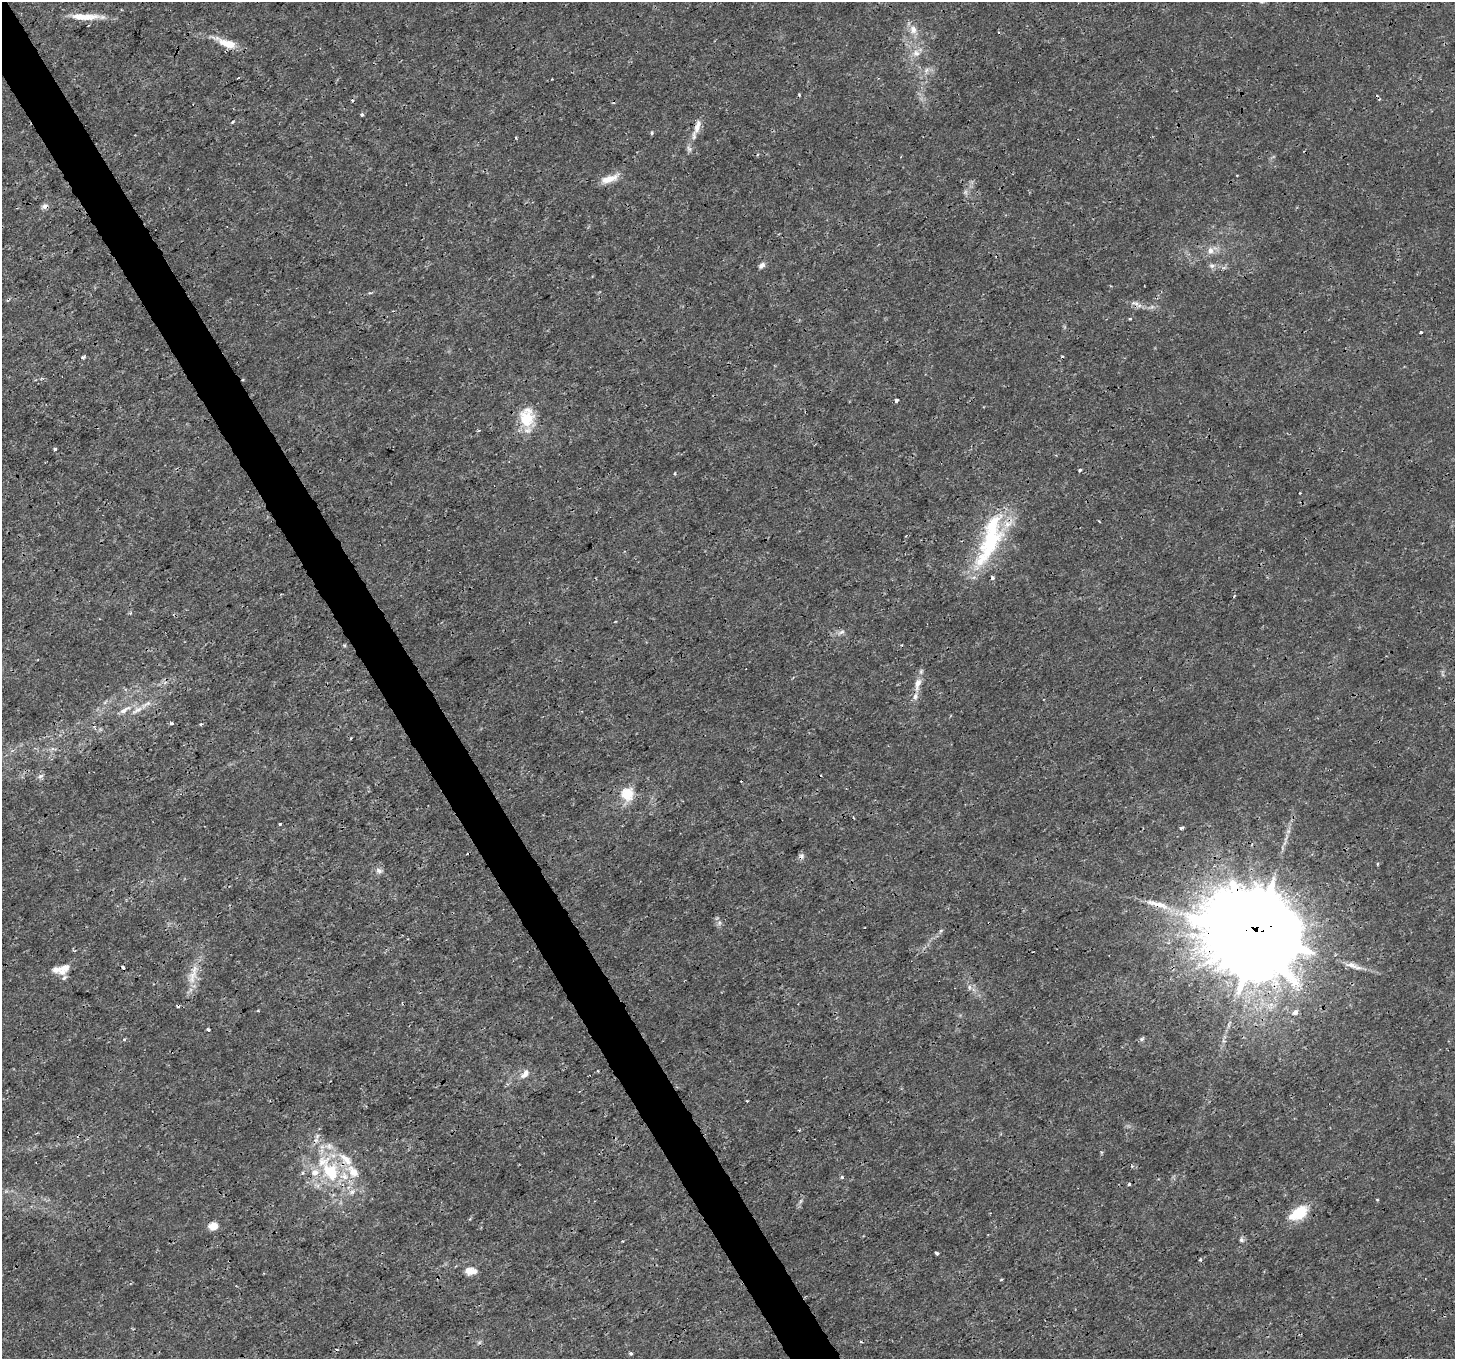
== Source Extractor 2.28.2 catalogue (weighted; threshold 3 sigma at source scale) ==
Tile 11 of 4 x 4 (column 3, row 3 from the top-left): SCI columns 2909-4361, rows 1530-2886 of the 5816 x 5711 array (HDU 1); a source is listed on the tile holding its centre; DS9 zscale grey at full resolution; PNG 1457 x 1361 px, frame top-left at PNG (2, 2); no overlay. Shown black and unused: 4% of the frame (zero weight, under 3 of 4 exposures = <1% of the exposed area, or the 3 px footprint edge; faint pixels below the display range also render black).
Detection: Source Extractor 2.28.2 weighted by HDU 2 'WHT'; one run over the whole footprint, this tile lists its part. Background 0.00181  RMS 7.9e-04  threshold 0.00358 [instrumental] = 3 sigma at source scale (4.5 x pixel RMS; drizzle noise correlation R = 1.50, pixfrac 1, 0.0396/0.0396 arcsec/px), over >= 5 px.
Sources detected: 93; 2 too faint to see at this stretch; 1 inside a brighter object's white glare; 10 cosmic-ray / hot-pixel residue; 1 long thin detection or spike segment (spike, bleed or trail) — not listed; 12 inside a brighter listed object's ellipse — not listed separately; the other 67 listed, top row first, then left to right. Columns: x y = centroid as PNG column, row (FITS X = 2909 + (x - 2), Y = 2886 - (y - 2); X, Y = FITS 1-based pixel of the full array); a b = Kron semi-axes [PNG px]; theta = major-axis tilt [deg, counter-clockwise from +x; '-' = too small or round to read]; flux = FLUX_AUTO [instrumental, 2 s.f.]
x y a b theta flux
85 17 43 7 -1 1.6
913 29 13 10 -72 0.73
226 43 35 9 -22 1.6
916 53 11 10 - 0.66
926 70 9 5 70 0.27
238 78 3 2 - 0.074
362 114 4 4 - 0.13
233 122 4 3 - 0.11
697 127 20 7 76 0.75
652 133 5 4 - 0.11
689 149 9 7 -63 0.26
609 179 25 8 20 0.99
45 206 9 7 21 0.3
1210 251 10 8 -86 0.47
762 265 9 6 42 0.3
1212 266 8 6 -12 0.26
1135 303 14 5 -11 0.39
1130 319 3 3 - 0.091
1421 332 3 3 - 0.13
83 357 4 3 - 0.27
896 400 4 3 - 0.24
527 418 26 18 -90 2.5
55 449 4 3 - 0.11
1080 470 4 3 - 0.16
675 473 4 3 - 0.076
990 542 68 22 63 8.2
842 632 8 5 20 0.24
344 645 5 3 - 0.1
918 684 19 8 76 0.86
125 710 20 6 32 0.63
137 710 20 7 33 0.75
171 723 5 4 - 0.14
201 724 4 3 - 0.091
351 738 3 3 - 0.097
40 776 9 5 27 0.23
627 794 14 14 - 1.9
280 824 3 3 - 0.11
1181 828 4 3 - 0.16
802 856 8 7 - 0.25
379 871 8 7 - 0.32
1157 904 40 8 -16 1.5
1255 935 30 27 -19 1800
64 968 13 9 12 0.65
192 976 23 11 76 1.3
64 978 5 5 - 0.25
969 987 7 4 -72 0.17
1295 1012 5 5 - 0.48
208 1030 3 3 - 0.2
124 1039 3 3 - 0.13
1141 1039 6 5 - 0.17
525 1074 15 8 51 0.62
747 1101 3 2 - 0.093
799 1130 3 3 - 0.073
1132 1166 5 3 - 0.085
331 1172 31 21 -54 5.1
303 1173 5 5 - 0.13
842 1177 6 4 -67 0.15
1129 1184 3 3 - 0.2
1377 1199 4 3 - 0.078
1298 1213 22 12 32 2.5
213 1226 8 7 - 0.96
1241 1240 7 6 - 0.18
936 1253 4 3 - 0.27
1200 1260 5 3 - 0.081
470 1271 14 8 -3 0.84
1001 1279 5 3 - 0.068
631 1353 4 3 - 0.2
Overlapping masked pixels (flux is a lower limit): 8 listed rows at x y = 697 127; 45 206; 1135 303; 990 542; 802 856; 1157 904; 1255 935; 213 1226